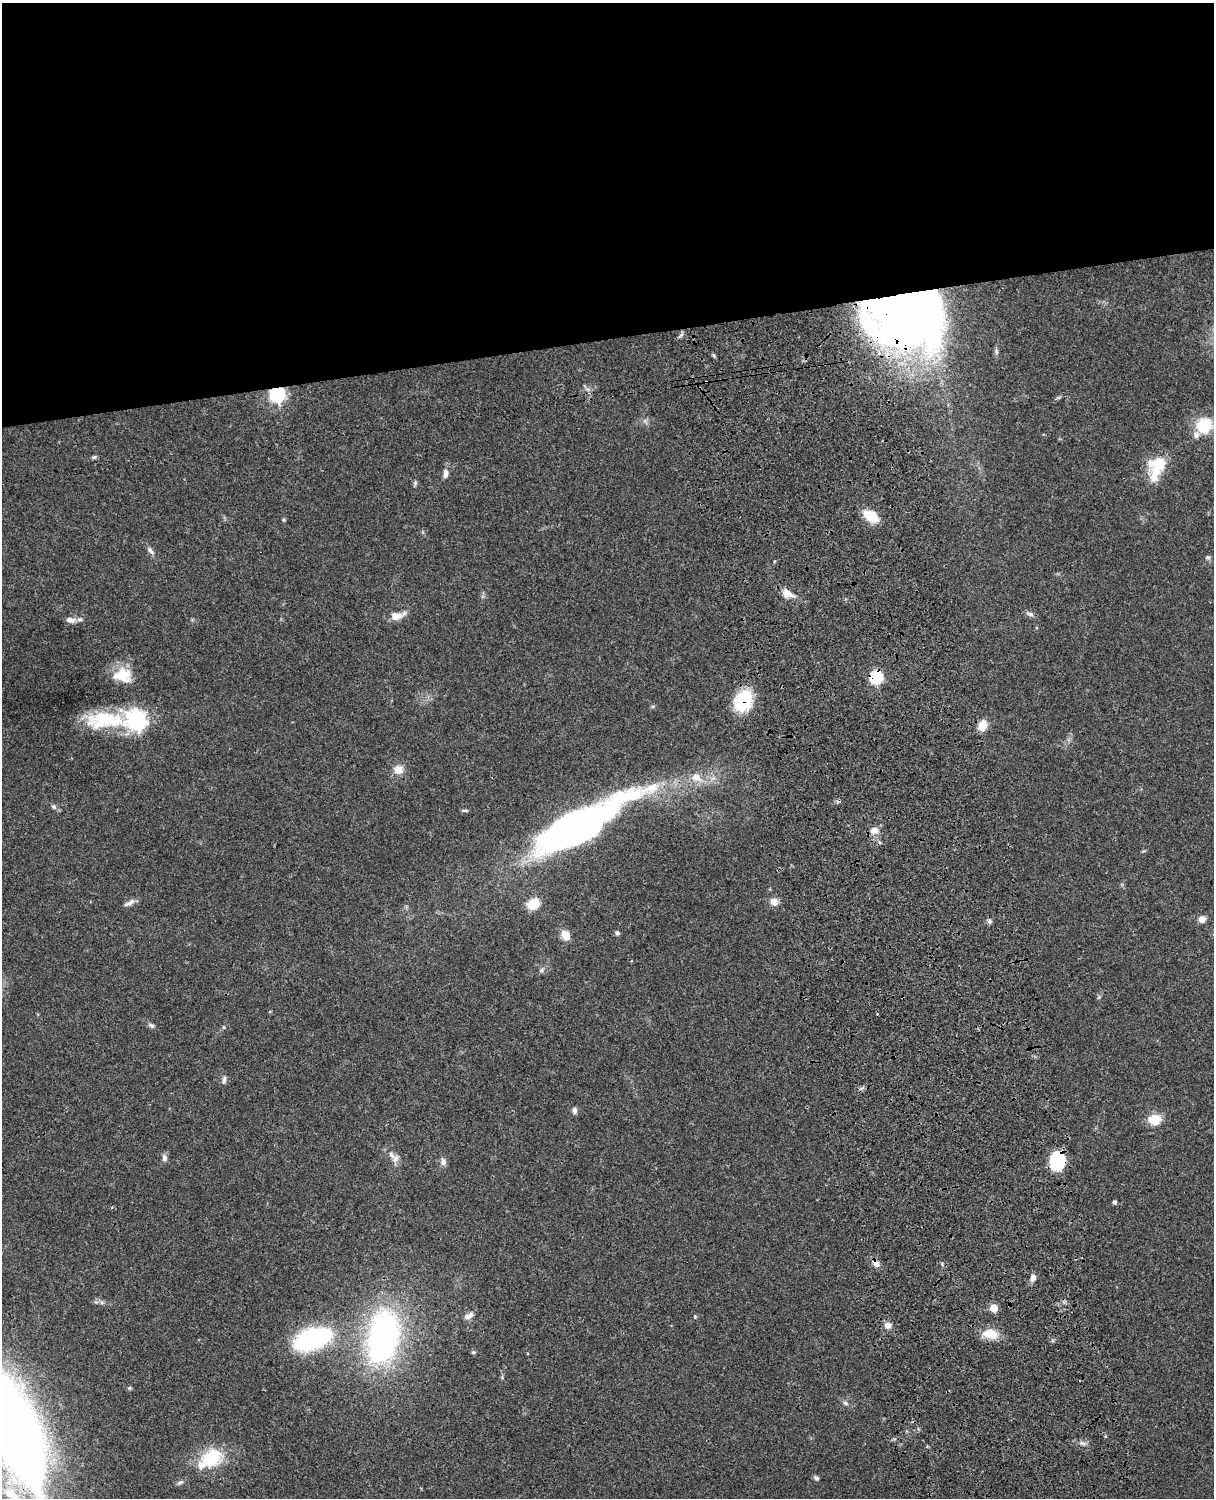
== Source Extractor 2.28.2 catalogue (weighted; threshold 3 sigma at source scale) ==
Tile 2 of 4 x 3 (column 2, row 1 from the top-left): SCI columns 1334-2545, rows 3269-4764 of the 5088 x 4928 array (HDU 1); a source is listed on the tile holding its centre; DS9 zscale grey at full resolution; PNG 1216 x 1500 px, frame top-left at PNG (2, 3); no overlay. Shown black and unused: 23% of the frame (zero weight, under 3 of 4 exposures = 6% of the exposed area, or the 3 px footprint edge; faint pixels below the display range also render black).
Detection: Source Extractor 2.28.2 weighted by HDU 2 'WHT'; one run over the whole footprint, this tile lists its part. Background 0.0753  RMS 0.0058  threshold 0.026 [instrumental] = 3 sigma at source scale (4.5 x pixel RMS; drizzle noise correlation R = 1.50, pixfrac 1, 0.05/0.05 arcsec/px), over >= 5 px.
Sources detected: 71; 2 inside a brighter object's white glare — not listed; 5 inside a brighter listed object's ellipse — not listed separately; the other 64 listed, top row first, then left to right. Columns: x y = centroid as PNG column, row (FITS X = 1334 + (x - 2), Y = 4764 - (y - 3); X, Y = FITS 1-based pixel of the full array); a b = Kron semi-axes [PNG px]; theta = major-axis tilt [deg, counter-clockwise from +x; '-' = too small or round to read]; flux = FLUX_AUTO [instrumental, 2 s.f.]
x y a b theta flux
903 310 61 59 -69 500
714 356 6 4 -71 0.79
277 394 7 6 - 160
1204 425 18 16 42 21
94 457 7 5 14 0.98
1157 467 33 14 70 18
445 474 12 7 82 2.9
415 483 8 4 90 1
871 516 17 10 -29 13
284 520 5 4 - 0.65
150 551 13 6 -49 2.3
1208 557 7 5 -28 1
787 593 13 8 -32 6.5
1030 614 11 5 -16 1.8
396 616 14 9 7 5.9
71 620 13 7 -6 3.2
123 675 23 18 -6 14
876 677 6 6 - 73
743 701 17 13 60 41
653 706 6 4 18 0.73
137 719 8 8 - 280
105 720 59 22 3 38
983 725 10 8 77 9.2
398 770 11 10 - 5.7
696 777 18 11 -25 7.2
54 806 8 5 -48 1.4
464 810 10 3 3 0.87
577 827 83 29 26 280
874 830 12 9 21 4.2
131 902 14 7 38 2.7
774 902 10 9 - 3.8
533 904 12 10 27 12
1202 919 8 7 - 3.6
989 921 6 6 - 1.3
617 933 6 5 - 1.2
566 935 11 8 -62 6.4
542 970 7 4 72 1
1099 997 6 4 45 0.77
151 1025 9 6 -31 1.5
224 1027 6 4 -89 0.64
224 1080 11 5 78 1.6
574 1111 9 6 -90 1.7
1154 1119 11 8 9 14
391 1155 15 6 -49 3.7
164 1158 10 7 -87 2
1057 1161 15 11 88 36
443 1162 9 7 -89 2.4
1115 1202 4 4 - 1.5
876 1264 10 8 -61 3.1
1033 1277 9 7 71 2.7
994 1308 5 5 - 15
469 1316 13 6 28 2.8
695 1316 6 4 0 0.58
888 1325 8 8 - 3.2
990 1334 21 12 -7 9.1
383 1337 37 20 80 210
313 1339 36 18 19 85
473 1352 5 5 - 0.97
845 1403 8 5 -28 1.4
19 1435 127 44 -72 480
1082 1443 10 4 -26 1.7
211 1458 25 18 27 28
816 1478 7 5 -29 1.3
180 1483 9 4 18 1.3
Overlapping masked pixels (flux is a lower limit): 7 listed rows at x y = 903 310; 277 394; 876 677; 743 701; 1057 1161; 876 1264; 19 1435
Isophote crosses this tile's border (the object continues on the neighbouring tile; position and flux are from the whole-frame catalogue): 1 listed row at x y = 19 1435